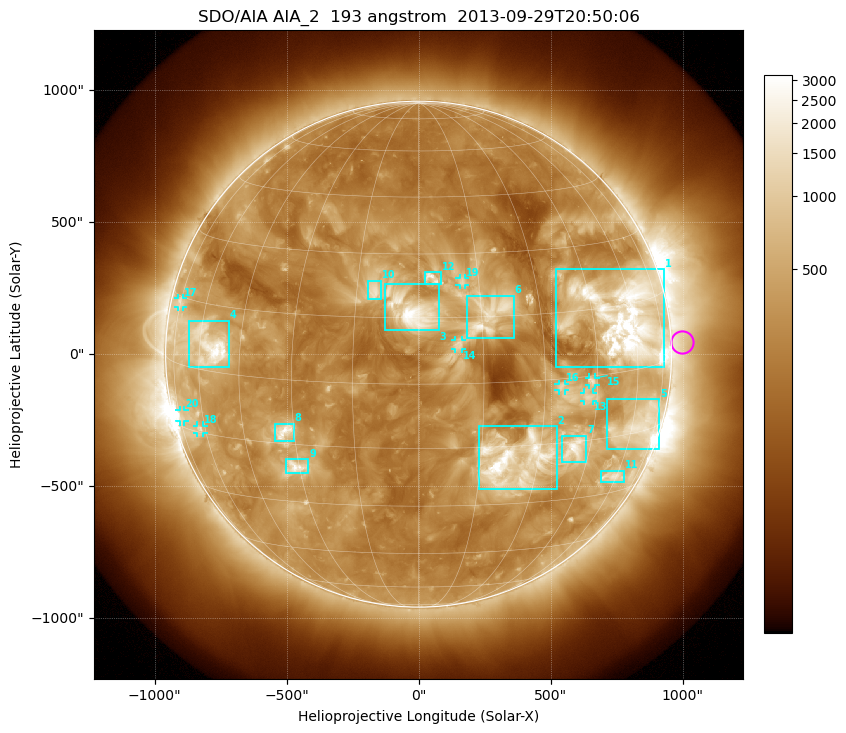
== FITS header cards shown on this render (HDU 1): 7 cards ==
TELESCOP= 'SDO/AIA'
INSTRUME= 'AIA_2'
WAVELNTH=                  193
WAVEUNIT= 'angstrom'
DATE-OBS= '2013-09-29T20:50:06.84'
CTYPE1  = 'HPLN-TAN'
CTYPE2  = 'HPLT-TAN'

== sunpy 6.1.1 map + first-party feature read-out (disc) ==
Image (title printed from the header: SDO/AIA AIA_2  193 angstrom  2013-09-29T20:50:06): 1024 x 1024 px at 2.4 arcsec/px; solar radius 958 arcsec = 399 px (full disc in frame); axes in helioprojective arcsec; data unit not stated in the header (colour bar unlabelled)
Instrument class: DISC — disc imager (sunpy class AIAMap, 193 A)
Bright regions (active regions / flare kernels): reference = the median radial profile (limb darkening/brightening removed); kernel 9 px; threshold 5 sigma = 665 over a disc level ~278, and >= 1.15x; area >= 12 px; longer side >= 10 px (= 24 arcsec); searched inside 0.97 R_sun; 22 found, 20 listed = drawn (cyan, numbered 1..; 8 of them under ~33 arcsec drawn as corner ticks so the feature stays visible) (cap 20 boxes per figure: the strongest are kept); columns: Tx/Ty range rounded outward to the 5 arcsec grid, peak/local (2 s.f.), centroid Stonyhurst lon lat
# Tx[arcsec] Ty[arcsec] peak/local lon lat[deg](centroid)
1 520..930 -50..325 17 +57 +12
2 225..525 -510..-270 15 +24 -19
3 -130..80 90..270 10 -2 +16
4 -870..-720 -50..130 13 -56 +6
5 715..915 -360..-170 5.4 +63 -13
6 180..360 60..220 7.7 +17 +15
7 540..635 -410..-310 8.5 +40 -17
8 -545..-470 -330..-265 8.1 -33 -12
9 -505..-415 -450..-395 7.8 -31 -21
10 -195..-145 205..280 5.9 -11 +21
11 690..780 -485..-440 5.7 +58 -25
12 25..85 265..310 6.7 +3 +24
13 625..660 -180..-145 4.1 +42 -5
14 140..165 20..55 3.9 +9 +9
15 645..670 -115..-85 4.9 +43 -1
16 530..555 -140..-110 4.2 +34 -2
17 -915..-890 180..210 3.5 -75 +14
18 -840..-815 -300..-270 4.3 -63 -14
19 155..175 260..290 4.1 +11 +23
20 -905..-885 -255..-210 4.3 -73 -12
Off-limb structures (1.02-1.3 R_sun): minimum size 162 px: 3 found; the strongest spans PA ~235..305 deg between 1.02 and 1.3 R_sun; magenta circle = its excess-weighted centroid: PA ~275 deg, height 1.04 R_sun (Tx ~1000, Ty ~45 arcsec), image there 1.8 x the reference